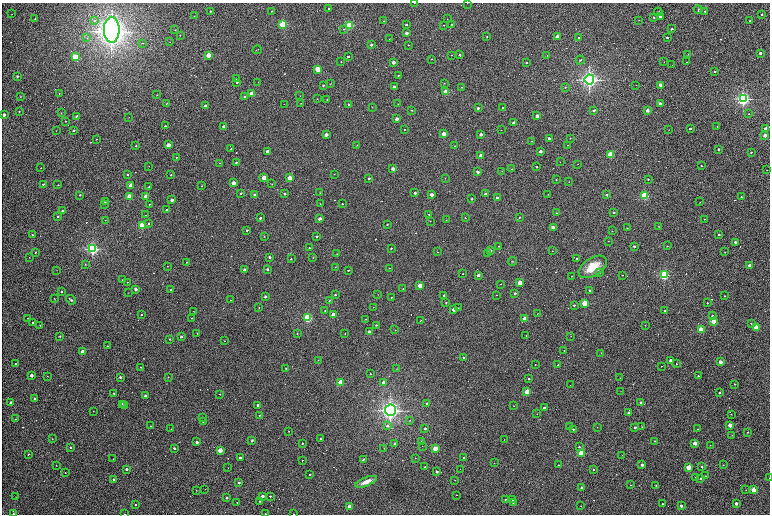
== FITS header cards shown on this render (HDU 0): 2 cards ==
NAXIS1  =                 1536 /fastest changing axis
NAXIS2  =                 1024 /next to fastest changing axis

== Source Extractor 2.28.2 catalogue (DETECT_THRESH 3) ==
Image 1536 x 1024 px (HDU 0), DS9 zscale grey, zoomed out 1/2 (1 PNG px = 2 x 2 image px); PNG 772 x 516 px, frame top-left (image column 1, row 1023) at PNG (2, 3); each listed source drawn as its Kron ellipse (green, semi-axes under 4 px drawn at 4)
Background 753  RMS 32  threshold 95.3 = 3 sigma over >= 5 px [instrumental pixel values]
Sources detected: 582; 120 cannot appear on this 1/2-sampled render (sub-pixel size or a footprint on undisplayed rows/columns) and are neither listed nor drawn; the other 462 listed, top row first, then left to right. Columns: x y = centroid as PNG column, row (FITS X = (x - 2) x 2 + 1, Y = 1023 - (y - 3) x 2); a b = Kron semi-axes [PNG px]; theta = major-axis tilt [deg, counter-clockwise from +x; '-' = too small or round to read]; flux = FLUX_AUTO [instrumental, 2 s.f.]
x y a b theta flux
414 3 2 1 - 2.4e+03
467 3 2 1 - 1.0e+04
329 9 2 2 - 1.1e+04
698 10 4 2 - 4.7e+03
210 11 3 2 - 4.2e+03
272 11 2 2 - 1.4e+04
705 11 2 2 - 1.3e+04
658 12 4 2 - 5.2e+03
12 14 2 1 - 1.5e+03
761 14 2 2 - 1.1e+04
194 16 2 1 - 2.4e+03
660 16 2 2 - 4.5e+04
654 17 2 2 - 4.7e+03
35 19 2 1 - 4.1e+03
447 19 2 1 - 2.4e+03
639 20 2 1 - 2.3e+03
94 21 3 3 - 9.0e+03
384 21 2 1 - 2.3e+03
750 21 2 2 - 9.0e+03
283 24 3 2 - 7.2e+05
452 24 2 2 - 1.8e+04
349 25 3 2 - 7.2e+05
406 25 2 2 - 2.4e+04
444 25 2 2 - 5.3e+03
344 29 2 2 - 9.7e+03
672 29 2 2 - 2.1e+04
112 30 13 8 -90 7.6e+06
175 30 2 2 - 2.4e+03
407 33 2 2 - 1.1e+05
180 35 2 2 - 1.7e+03
487 36 2 2 - 4.4e+03
557 37 2 2 - 9.2e+04
579 37 2 2 - 1.0e+04
667 37 2 2 - 2.5e+04
87 38 3 2 - 5.8e+03
389 39 2 1 - 2.2e+03
170 42 2 1 - 2.2e+03
142 43 2 2 - 4.3e+03
371 45 2 2 - 3.1e+04
408 45 2 2 - 5.6e+03
257 50 5 2 - 3.0e+03
760 53 2 2 - 6.9e+04
688 54 2 2 - 2.5e+03
208 55 2 2 - 3.4e+05
452 55 2 2 - 8.7e+03
460 55 2 2 - 2.8e+04
547 55 2 1 - 4.0e+03
75 57 2 2 - 5.6e+05
348 57 2 2 - 2.5e+04
431 59 2 1 - 4.0e+03
580 60 4 3 - 6.7e+03
341 61 2 1 - 2.6e+03
393 62 2 2 - 1.3e+05
664 62 2 1 - 1.9e+03
687 62 2 2 - 2.4e+03
526 63 2 2 - 4.6e+03
672 65 2 1 - 1.7e+03
317 69 2 2 - 4.3e+05
715 72 2 2 - 1.2e+04
398 75 2 1 - 6.2e+03
17 76 2 2 - 2.7e+04
236 79 2 1 - 3.1e+03
589 79 5 5 - 2.2e+06
237 82 2 2 - 1.2e+04
258 82 2 1 - 2.1e+03
444 83 2 2 - 4.4e+03
330 84 3 1 - 2.5e+03
323 85 3 2 - 6.6e+03
636 85 2 1 - 2.7e+03
660 85 2 2 - 1.4e+05
394 87 2 2 - 8.1e+04
462 87 2 2 - 3.4e+03
565 87 2 2 - 2.8e+03
446 92 2 2 - 3.8e+05
59 94 2 2 - 4.9e+03
252 94 2 2 - 3.4e+05
157 95 2 2 - 5.1e+03
20 96 2 1 - 2.1e+03
245 96 2 2 - 9.2e+03
300 96 2 1 - 1.9e+03
317 99 2 1 - 3.3e+03
327 99 2 2 - 7.1e+03
743 99 4 4 - 1.5e+06
167 103 2 1 - 5.6e+03
301 103 2 2 - 2.6e+03
284 104 2 1 - 2.0e+03
349 104 2 2 - 1.2e+04
398 104 2 2 - 2.0e+03
660 104 2 2 - 1.6e+05
205 106 2 2 - 6.7e+04
372 107 2 2 - 2.5e+03
478 108 2 2 - 4.1e+04
503 108 2 2 - 2.0e+04
412 110 2 2 - 1.1e+04
594 110 2 2 - 1.7e+04
647 110 2 2 - 9.2e+04
19 111 2 2 - 5.7e+03
61 113 2 1 - 1.7e+03
749 114 2 2 - 4.9e+03
4 115 2 2 - 7.9e+04
76 116 2 2 - 1.9e+04
537 116 2 2 - 1.2e+05
129 117 2 1 - 1.8e+03
397 119 2 2 - 9.9e+04
65 121 2 2 - 9.0e+03
514 123 2 2 - 8.1e+04
165 126 2 2 - 9.7e+03
224 126 2 2 - 9.6e+04
717 126 2 2 - 4.6e+03
690 129 2 2 - 2.4e+04
766 129 3 2 - 2.3e+05
56 130 2 1 - 1.5e+03
73 130 2 2 - 2.5e+04
404 130 2 1 - 5.1e+03
501 130 2 1 - 4.0e+03
669 130 2 1 - 1.7e+03
443 134 2 2 - 2.7e+05
481 134 2 2 - 9.3e+04
326 135 2 2 - 1.0e+05
765 135 2 2 - 1.7e+05
549 138 2 2 - 5.8e+04
570 138 2 1 - 2.5e+03
97 139 2 2 - 7.5e+03
531 141 2 2 - 2.6e+03
169 145 2 2 - 2.0e+05
357 145 3 2 - 2.1e+03
568 145 2 2 - 2.7e+03
136 146 2 2 - 1.1e+04
455 146 2 2 - 1.1e+04
231 149 2 2 - 4.3e+03
718 149 2 2 - 2.5e+04
267 151 2 2 - 9.8e+04
540 151 2 2 - 7.1e+04
751 152 2 2 - 1.3e+04
611 154 2 2 - 5.3e+05
481 155 2 2 - 1.4e+05
176 157 2 2 - 5.6e+03
236 162 2 2 - 1.9e+04
560 162 2 1 - 1.5e+03
220 163 2 2 - 1.6e+03
578 164 2 1 - 2.1e+03
149 166 2 1 - 1.7e+03
701 166 2 2 - 5.1e+03
537 167 2 2 - 1.2e+04
41 168 2 1 - 5.3e+03
393 169 2 2 - 1.1e+05
512 169 2 2 - 3.1e+03
767 170 2 1 - 2.8e+03
501 171 2 1 - 2.1e+03
478 172 2 2 - 5.4e+04
334 174 2 2 - 2.1e+03
127 175 2 2 - 7.3e+03
171 175 2 2 - 7.1e+03
264 178 2 2 - 3.3e+05
290 178 2 2 - 2.9e+05
369 178 2 2 - 2.4e+04
445 178 2 1 - 1.7e+03
648 179 2 2 - 7.6e+03
556 180 2 2 - 5.3e+03
569 182 2 1 - 2.7e+03
234 183 2 2 - 2.2e+05
43 184 2 2 - 2.0e+04
272 184 2 2 - 2.0e+03
58 185 2 2 - 9.0e+03
130 186 2 2 - 2.3e+05
202 186 2 2 - 3.5e+03
149 187 2 2 - 6.6e+03
241 193 2 2 - 1.2e+04
320 193 2 2 - 1.6e+03
415 193 2 2 - 3.9e+04
285 194 2 2 - 2.2e+04
485 194 2 2 - 4.8e+04
548 194 2 2 - 4.3e+03
80 195 2 2 - 1.1e+04
254 195 2 2 - 3.2e+04
432 195 2 2 - 1.2e+05
606 195 2 2 - 2.3e+04
146 196 2 2 - 1.5e+05
645 196 3 3 - 7.5e+05
129 197 2 2 - 3.5e+05
741 197 2 2 - 7.9e+03
497 198 2 2 - 2.9e+04
472 199 2 2 - 1.3e+04
172 200 2 2 - 6.3e+04
105 202 2 2 - 1.3e+04
700 202 2 2 - 2.7e+03
104 204 2 2 - 1.9e+03
149 204 2 2 - 4.7e+03
320 204 2 1 - 2.7e+03
342 204 2 2 - 9.9e+03
167 210 2 2 - 4.5e+04
62 211 2 2 - 3.3e+04
614 212 2 2 - 2.4e+04
557 213 2 2 - 4.5e+03
429 214 2 2 - 1.0e+04
146 215 2 2 - 5.4e+03
58 216 2 2 - 1.3e+04
519 217 2 2 - 1.2e+04
260 218 2 2 - 3.2e+04
465 218 2 2 - 5.9e+03
320 219 2 2 - 7.2e+04
704 219 2 1 - 1.9e+03
105 220 2 1 - 1.6e+03
446 220 2 1 - 1.8e+03
430 221 2 2 - 3.0e+03
149 223 2 2 - 1.0e+04
387 224 2 2 - 6.9e+03
142 225 3 2 - 6.6e+05
659 226 2 2 - 2.4e+03
553 228 2 2 - 1.5e+05
627 228 2 1 - 5.0e+03
247 230 2 2 - 1.5e+04
612 231 2 1 - 3.2e+03
719 234 2 2 - 1.5e+04
33 235 2 1 - 1.3e+04
264 236 2 2 - 2.8e+03
317 236 2 2 - 1.3e+04
608 241 2 2 - 2.8e+03
735 242 2 2 - 4.6e+04
499 246 2 2 - 8.3e+03
634 246 2 2 - 4.0e+04
667 246 2 2 - 4.7e+03
309 248 2 2 - 8.4e+03
391 248 2 2 - 8.9e+03
92 249 4 3 - 1.3e+06
490 251 2 2 - 5.9e+04
552 251 2 1 - 1.2e+04
35 252 2 2 - 8.6e+03
437 252 2 1 - 2.0e+03
725 252 2 1 - 4.7e+03
488 253 2 2 - 1.5e+04
337 254 2 1 - 3.0e+03
29 257 2 2 - 2.3e+03
270 257 2 2 - 3.3e+04
313 257 3 2 - 3.0e+03
577 258 2 2 - 5.2e+03
291 259 2 2 - 9.2e+03
513 261 4 3 - 5.7e+03
187 262 2 2 - 9.0e+03
85 264 2 2 - 3.7e+03
750 265 2 2 - 2.4e+05
167 266 2 2 - 3.2e+03
335 267 2 2 - 3.0e+03
593 267 16 9 32 1.5e+05
389 268 2 2 - 2.6e+03
267 269 2 2 - 3.2e+04
57 270 2 1 - 1.5e+03
244 270 2 2 - 4.2e+04
348 270 2 2 - 6.3e+03
599 273 2 2 - 9.1e+03
463 274 2 1 - 3.8e+03
478 275 2 2 - 6.7e+04
622 275 2 1 - 4.3e+03
664 275 3 3 - 9.2e+05
572 276 2 2 - 1.9e+03
123 280 2 2 - 1.8e+04
127 282 2 2 - 2.0e+03
520 283 2 2 - 3.5e+05
501 284 2 1 - 2.2e+03
420 286 2 2 - 2.5e+05
403 288 2 2 - 3.7e+03
136 289 2 2 - 7.9e+04
171 290 3 2 - 3.8e+03
61 291 2 2 - 8.7e+03
590 291 2 2 - 3.8e+04
128 293 3 2 - 2.1e+03
515 293 2 2 - 3.6e+04
335 295 2 2 - 1.2e+04
378 295 2 1 - 1.5e+03
496 295 2 1 - 3.5e+03
444 296 2 2 - 5.1e+04
725 296 2 2 - 5.4e+03
265 297 2 2 - 3.3e+04
391 297 2 2 - 5.0e+03
54 298 3 1 - 3.0e+03
71 300 5 3 - 1.2e+04
230 300 2 2 - 4.8e+03
330 300 4 3 - 4.8e+03
446 302 2 2 - 8.6e+03
585 303 2 2 - 5.1e+05
707 303 2 2 - 6.6e+03
574 305 2 2 - 1.2e+04
259 307 2 2 - 4.5e+03
373 307 2 1 - 2.8e+03
458 308 2 2 - 3.0e+03
454 309 2 2 - 1.0e+05
194 311 2 1 - 1.5e+03
325 311 3 2 - 4.3e+03
665 311 2 2 - 4.1e+03
333 314 2 2 - 1.5e+05
537 314 2 1 - 2.3e+03
141 315 2 2 - 7.5e+03
712 316 2 2 - 2.4e+04
28 318 2 2 - 5.0e+03
192 318 2 2 - 4.6e+03
307 318 3 3 - 9.1e+05
525 318 2 2 - 1.3e+05
366 319 2 2 - 2.5e+03
420 321 2 1 - 1.1e+04
713 321 2 2 - 3.2e+05
33 322 2 2 - 7.2e+03
751 323 2 2 - 2.9e+03
40 325 2 2 - 3.3e+03
376 325 2 2 - 1.0e+04
645 325 2 1 - 2.4e+03
756 327 2 2 - 3.3e+05
395 330 2 1 - 7.0e+03
701 330 2 2 - 5.2e+05
369 331 2 2 - 2.4e+04
197 333 2 1 - 4.0e+03
297 333 2 2 - 5.3e+03
345 334 2 1 - 3.5e+03
526 335 2 1 - 2.5e+03
60 336 3 2 - 7.0e+03
571 336 2 1 - 3.2e+03
181 337 2 2 - 2.6e+04
170 339 2 2 - 1.1e+04
224 341 2 1 - 2.4e+03
107 346 2 2 - 3.9e+03
564 350 2 2 - 3.7e+03
82 351 2 2 - 1.5e+05
601 353 2 2 - 3.0e+03
464 358 2 2 - 9.7e+03
318 360 2 2 - 3.5e+03
670 360 2 2 - 4.3e+04
720 362 2 2 - 1.5e+05
15 364 2 2 - 1.9e+04
676 364 2 2 - 6.3e+03
535 365 2 2 - 6.0e+03
558 365 2 2 - 8.0e+03
661 366 2 1 - 1.5e+04
141 367 2 2 - 7.7e+03
286 368 2 2 - 5.1e+03
396 369 2 2 - 1.7e+03
370 374 2 2 - 8.0e+03
31 375 2 2 - 8.3e+04
47 376 2 1 - 2.0e+03
698 376 2 2 - 1.1e+04
120 377 2 2 - 2.5e+04
168 377 2 2 - 4.9e+03
620 378 2 1 - 2.4e+03
529 379 2 2 - 1.2e+04
340 382 2 2 - 3.4e+05
384 382 2 2 - 1.4e+05
735 384 2 2 - 1.3e+04
570 385 2 1 - 2.3e+03
621 391 2 1 - 1.6e+03
527 392 2 2 - 3.7e+05
719 392 2 2 - 1.8e+04
114 393 2 2 - 1.1e+04
219 394 2 1 - 3.9e+03
145 396 2 2 - 9.2e+04
34 398 2 2 - 2.4e+04
11 402 2 2 - 4.0e+04
641 403 2 2 - 3.6e+04
123 404 2 1 - 5.5e+03
427 404 2 2 - 3.7e+04
125 405 3 1 - 5.8e+03
258 405 2 2 - 6.1e+04
514 406 2 1 - 2.0e+03
544 408 2 2 - 2.6e+04
390 410 6 5 - 2.9e+06
93 411 2 2 - 6.3e+03
628 413 2 2 - 1.7e+04
537 414 2 1 - 1.6e+03
731 414 2 2 - 4.9e+03
259 415 2 2 - 8.4e+03
202 417 2 2 - 4.3e+03
16 419 2 2 - 7.4e+03
410 420 3 3 - 3.7e+03
203 422 2 2 - 5.3e+03
730 425 2 2 - 1.7e+05
151 426 2 1 - 3.2e+03
387 426 3 3 - 1.9e+04
570 427 2 2 - 1.4e+04
597 427 2 1 - 1.7e+03
635 427 2 2 - 3.4e+04
642 427 2 2 - 1.9e+03
171 429 2 2 - 2.9e+03
425 429 2 2 - 1.7e+04
573 429 2 2 - 7.7e+03
698 429 2 2 - 2.4e+03
289 431 2 2 - 3.7e+03
747 432 2 2 - 3.2e+03
732 435 2 2 - 3.1e+03
52 439 2 2 - 3.6e+03
321 439 2 2 - 8.4e+03
504 439 2 1 - 1.4e+03
252 440 3 2 - 8.1e+03
421 441 2 2 - 7.8e+03
655 441 2 2 - 1.0e+04
197 442 2 2 - 4.6e+04
302 443 2 2 - 6.9e+03
395 443 2 2 - 1.3e+04
695 443 2 2 - 1.8e+05
710 445 2 1 - 1.5e+03
422 446 2 1 - 8.5e+03
70 447 2 2 - 1.5e+04
579 447 2 2 - 1.3e+04
174 448 2 2 - 3.2e+04
384 448 2 2 - 2.1e+03
435 448 2 2 - 3.6e+05
220 450 2 2 - 3.0e+05
581 453 2 2 - 4.6e+05
28 454 2 2 - 8.6e+03
622 455 2 1 - 1.8e+03
240 458 2 2 - 3.0e+04
415 458 2 2 - 2.1e+03
463 458 2 2 - 2.1e+04
113 459 2 2 - 2.1e+03
303 460 3 1 - 6.5e+03
363 460 3 2 - 7.3e+03
494 463 2 1 - 1.7e+03
56 465 2 2 - 2.6e+03
558 465 2 2 - 5.7e+03
642 465 2 2 - 5.1e+04
723 465 2 2 - 4.1e+03
702 466 2 2 - 1.9e+04
425 467 2 2 - 1.4e+04
689 467 2 2 - 4.1e+05
228 468 2 1 - 3.0e+03
126 469 2 2 - 5.0e+04
460 469 2 1 - 5.4e+03
593 469 2 2 - 6.7e+03
437 471 2 2 - 3.7e+04
65 473 2 2 - 7.7e+03
310 474 2 2 - 7.5e+03
706 476 2 2 - 1.3e+04
696 477 2 2 - 8.6e+03
700 478 2 2 - 1.8e+04
769 478 2 1 - 4.2e+03
114 479 2 2 - 5.2e+04
455 480 2 1 - 1.9e+03
366 482 11 3 22 4.8e+04
239 483 2 2 - 3.5e+04
631 485 2 1 - 2.7e+03
656 486 2 2 - 6.6e+03
582 488 3 2 - 2.0e+04
205 489 2 1 - 2.6e+03
196 490 2 2 - 2.3e+03
746 490 2 1 - 7.4e+03
754 490 2 2 - 3.9e+05
456 495 2 1 - 3.4e+03
262 496 2 2 - 7.8e+04
270 496 2 2 - 1.4e+04
16 497 2 1 - 1.6e+03
227 498 2 2 - 2.7e+04
505 499 2 2 - 5.7e+03
513 500 2 2 - 1.3e+04
260 501 2 2 - 4.8e+03
237 502 2 2 - 5.8e+03
513 503 2 2 - 4.3e+03
736 503 2 2 - 7.3e+04
663 504 2 2 - 1.4e+04
135 505 2 2 - 1.3e+04
581 506 2 2 - 3.0e+03
681 506 2 2 - 9.5e+04
349 507 2 2 - 2.5e+05
13 514 2 1 - 1.8e+04
125 514 2 1 - 2.9e+03
265 514 2 1 - 9.1e+03
294 514 2 1 - 3.9e+03
At the frame edge (FLAGS 8, measured only in part): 9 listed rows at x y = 414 3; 467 3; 4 115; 766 129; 769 478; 13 514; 125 514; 265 514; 294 514
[120 sub-pixel or undisplayed-footprint detections neither listed nor drawn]

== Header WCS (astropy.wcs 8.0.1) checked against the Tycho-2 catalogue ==
Header WCS as astropy/WCSLIB reads it (applying the file's SIP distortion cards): RA---TAN-SIP/DEC--TAN-SIP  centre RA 22:56:40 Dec -07:34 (344.17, -7.57 deg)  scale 1.65 arcsec/px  FOV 42.2' x 28.1'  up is -91 deg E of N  parity flipped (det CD > 0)
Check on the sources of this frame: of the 60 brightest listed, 12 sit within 4.7 arcsec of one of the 18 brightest Tycho-2 stars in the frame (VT <= 12.73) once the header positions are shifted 0.75 arcsec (0.74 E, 0.09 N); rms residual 1.58 arcsec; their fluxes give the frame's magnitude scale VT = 26.10 - 2.5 log10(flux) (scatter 0.37 mag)
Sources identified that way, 12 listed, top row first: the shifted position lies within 4.7 arcsec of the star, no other Tycho-2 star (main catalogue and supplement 1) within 9.4 arcsec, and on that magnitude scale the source's flux lands within +1.5 / -3 mag of the star's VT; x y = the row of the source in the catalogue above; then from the Tycho-2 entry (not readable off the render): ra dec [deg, ICRS J2000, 3 dp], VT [Tycho-2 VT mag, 2 dp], TYC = Tycho-2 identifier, HIP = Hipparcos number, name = IAU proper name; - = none
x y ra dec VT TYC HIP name
283 24 343.952 -7.666 11.47 5813-94-1 - -
349 25 343.952 -7.605 11.45 5813-60-1 - -
317 69 343.993 -7.634 12.58 5813-64-1 - -
589 79 343.999 -7.385 9.60 5241-730-1 - -
743 99 344.015 -7.243 10.16 5241-846-1 - -
611 154 344.068 -7.364 12.32 5241-801-1 - -
645 196 344.106 -7.332 11.78 5241-786-1 - -
142 225 344.140 -7.792 11.90 5813-158-1 - -
92 249 344.162 -7.837 10.55 5813-181-1 - -
307 318 344.223 -7.639 11.18 5813-80-1 - -
701 330 344.229 -7.279 12.18 5241-862-1 - -
390 410 344.308 -7.563 9.30 5813-35-1 - -